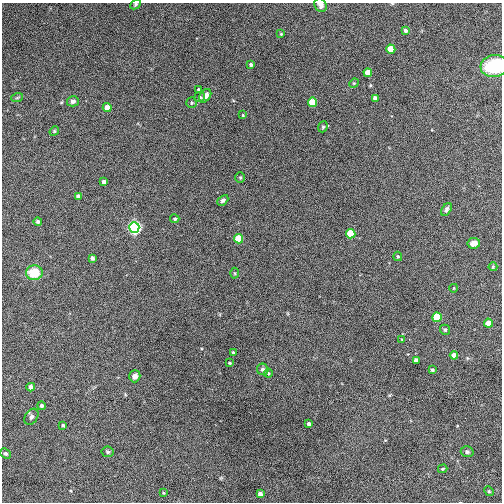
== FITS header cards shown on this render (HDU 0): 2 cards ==
NAXIS1  =                  500
NAXIS2  =                  500

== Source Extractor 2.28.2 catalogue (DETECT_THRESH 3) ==
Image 500 x 500 px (HDU 0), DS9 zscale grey, 1 PNG px = 1 image px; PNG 504 x 504 px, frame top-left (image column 1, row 500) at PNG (2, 3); each listed source drawn as its Kron ellipse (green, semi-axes under 4 px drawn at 4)
Background -0.35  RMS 2.3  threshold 6.86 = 3 sigma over >= 5 px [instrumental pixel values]
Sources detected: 62; all 62 listed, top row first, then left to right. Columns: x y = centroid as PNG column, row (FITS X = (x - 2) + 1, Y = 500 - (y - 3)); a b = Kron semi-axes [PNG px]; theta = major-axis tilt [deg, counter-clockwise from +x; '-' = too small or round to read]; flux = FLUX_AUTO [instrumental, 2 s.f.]
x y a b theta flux
135 4 6 4 43 220
320 5 7 6 - 600
405 30 4 3 - 420
281 34 3 3 - 160
391 49 4 4 - 5500
251 65 4 3 - 340
494 66 14 11 7 7300
368 73 4 4 - 2700
354 83 5 4 - 160
199 90 4 3 - 340
205 96 7 5 56 1100
199 97 5 5 - 300
17 98 6 3 19 160
375 98 4 4 - 890
73 101 6 5 - 480
312 102 5 4 - 5300
192 103 5 5 - 210
107 108 4 4 - 1900
243 115 3 3 - 120
323 127 6 4 68 210
54 131 5 4 - 180
240 177 5 4 - 180
104 182 4 4 - 660
78 196 4 4 - 570
223 200 6 4 44 350
446 209 7 4 57 360
175 219 4 4 - 250
38 222 4 4 - 350
134 227 5 5 - 66000
351 234 5 4 - 7100
239 239 4 4 - 5800
474 243 6 5 - 950
398 256 5 4 - 220
92 258 4 3 - 480
493 267 4 4 - 160
34 273 8 7 - 4000
235 273 5 3 - 170
454 288 4 2 - 110
437 317 5 4 - 9800
489 323 4 4 - 2600
445 330 5 4 - 290
402 340 4 2 - 100
233 353 3 3 - 270
454 355 4 4 - 1300
416 360 4 4 - 980
229 363 3 3 - 170
263 369 6 5 - 340
432 370 3 3 - 330
268 373 4 4 - 160
135 376 6 5 - 640
31 387 4 4 - 1100
41 406 4 4 - 320
31 417 9 6 56 460
309 424 4 3 - 500
63 425 3 3 - 240
108 452 6 5 - 220
467 452 6 5 - 350
5 454 6 4 -39 290
443 469 5 3 - 190
489 491 5 4 - 190
164 493 4 3 - 150
260 494 4 4 - 740
At the frame edge (FLAGS 8, measured only in part): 3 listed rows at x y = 135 4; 320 5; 494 66